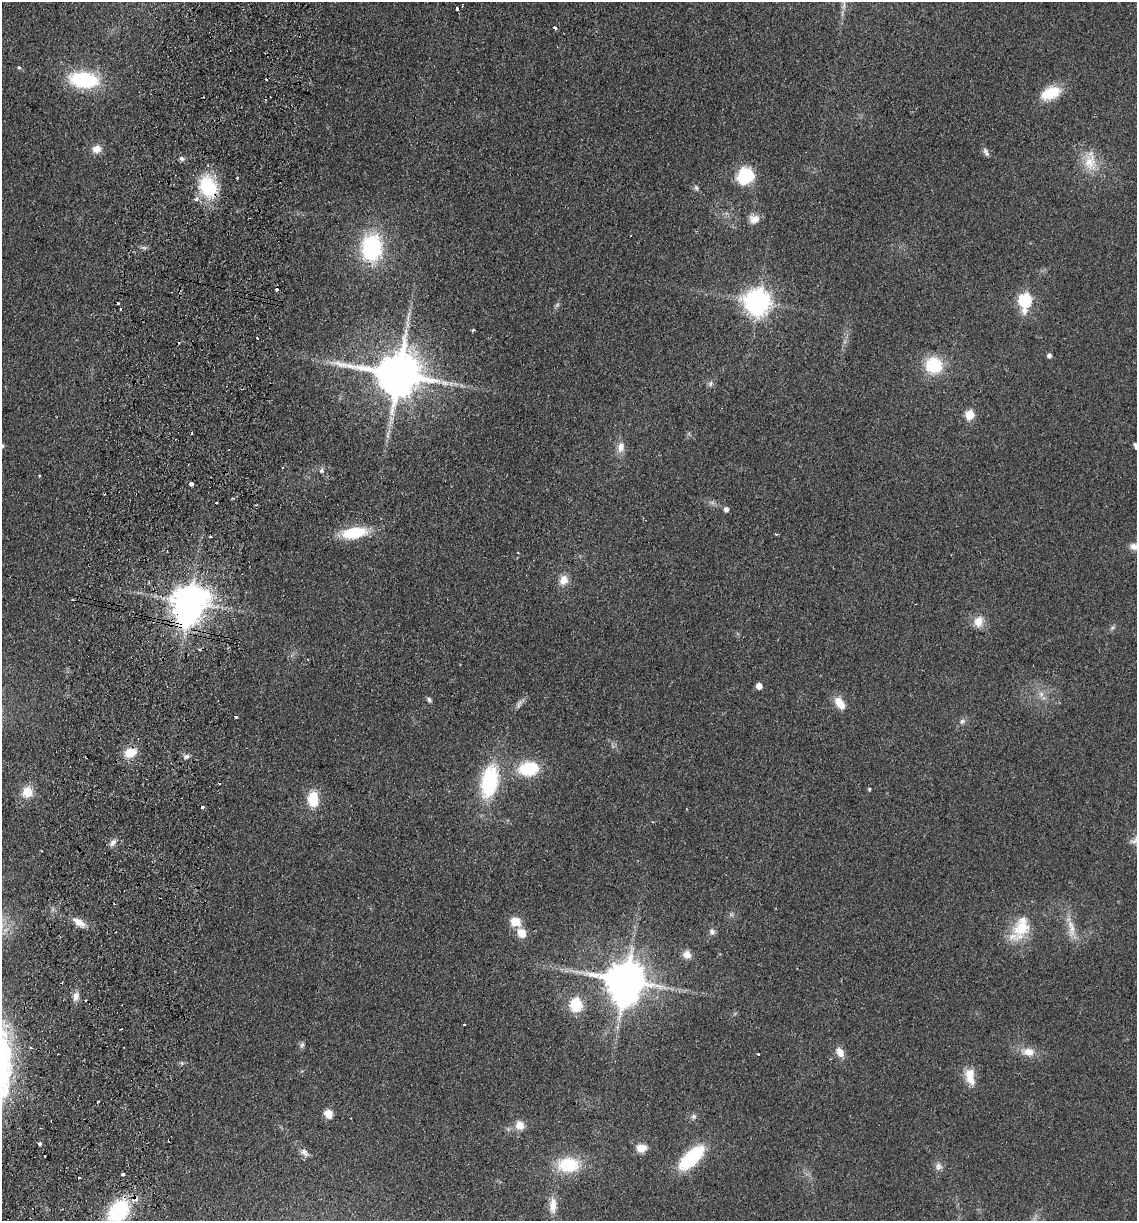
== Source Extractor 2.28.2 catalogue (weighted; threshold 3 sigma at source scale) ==
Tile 7 of 4 x 4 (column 3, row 2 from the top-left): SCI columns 2447-3581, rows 2451-3669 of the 5008 x 4901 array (HDU 1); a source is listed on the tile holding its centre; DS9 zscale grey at full resolution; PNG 1139 x 1223 px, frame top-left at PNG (2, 2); no overlay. Shown black and unused: <1% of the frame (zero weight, under 2 of 3 exposures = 3% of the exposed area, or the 3 px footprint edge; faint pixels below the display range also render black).
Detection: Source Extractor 2.28.2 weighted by HDU 2 'WHT'; one run over the whole footprint, this tile lists its part. Background 0.111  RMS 0.01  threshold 0.0449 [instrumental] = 3 sigma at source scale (4.5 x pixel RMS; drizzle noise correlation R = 1.50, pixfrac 1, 0.05/0.05 arcsec/px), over >= 5 px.
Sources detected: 106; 16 cosmic-ray / hot-pixel residue — not listed; the other 90 listed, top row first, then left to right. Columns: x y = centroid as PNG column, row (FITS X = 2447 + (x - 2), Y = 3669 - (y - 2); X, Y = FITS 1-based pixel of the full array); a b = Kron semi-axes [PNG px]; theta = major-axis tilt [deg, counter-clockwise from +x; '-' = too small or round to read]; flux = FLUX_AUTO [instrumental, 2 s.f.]
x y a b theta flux
457 9 3 3 - 3.2
555 28 4 3 - 2.9
19 67 5 5 - 1.6
84 80 29 15 -6 79
1050 93 23 13 23 28
97 149 10 9 - 8.8
985 151 8 8 - 3.5
182 159 7 6 - 2.7
1090 162 30 17 -87 24
745 176 19 17 48 37
208 187 22 16 -58 63
696 188 9 5 -65 2.3
196 199 7 6 - 4.4
754 219 13 11 8 8.6
372 247 27 21 89 94
1025 300 8 6 83 140
757 302 9 8 - 1100
557 305 7 4 19 1.5
407 324 9 4 89 3.2
473 330 3 3 - 2.2
257 338 3 2 - 2
1049 355 5 4 - 3.6
934 365 18 16 -12 42
398 374 14 12 -8 5000
710 384 8 5 72 2.5
970 415 6 5 - 42
387 435 10 5 90 3.3
2 446 5 4 - 1.9
1135 446 7 3 -76 4.7
621 447 15 10 82 8.4
321 470 4 4 - 4.7
39 476 3 3 - 1.1
191 484 3 3 - 26
216 502 3 2 - 0.96
726 509 5 5 - 4.2
354 533 23 10 8 49
776 534 3 3 - 1.2
210 537 3 2 - 2.2
1134 546 12 9 -12 6.2
563 580 12 9 69 11
189 602 14 10 68 2000
978 622 15 12 69 11
1112 628 7 4 19 1.7
759 686 5 5 - 8.9
1041 694 9 7 -88 4.6
429 700 7 5 -63 2.3
840 703 16 9 -56 13
519 704 13 5 68 3.1
235 717 3 3 - 11
962 721 9 6 44 3.2
130 753 13 9 22 18
186 757 8 6 30 2.8
528 769 18 13 6 50
489 782 29 15 79 90
869 789 4 4 - 1.2
27 792 12 11 - 16
313 799 15 10 89 28
202 807 3 3 - 4.7
1135 840 14 9 49 5.8
113 843 11 6 49 4.3
79 922 16 8 -32 9.7
515 922 11 9 -28 16
1022 928 30 22 65 37
1072 928 26 9 82 12
712 931 10 7 -57 3.7
522 933 10 9 - 13
687 954 9 9 - 7.8
625 980 12 11 - 3400
76 996 12 8 81 6.2
576 1004 7 6 - 87
464 1024 3 2 - 0.99
302 1045 9 6 70 2.6
31 1048 3 3 - 2.3
840 1052 14 9 -58 8.3
1029 1052 17 12 -17 12
758 1054 3 2 - 1.8
970 1076 22 11 -80 17
328 1114 9 8 - 11
694 1116 8 7 - 2.7
520 1125 12 11 - 10
40 1144 4 3 - 2.2
641 1148 11 8 4 12
304 1152 13 8 -40 5.2
691 1158 26 12 44 79
568 1165 23 15 0 47
938 1166 10 10 - 5.1
123 1174 3 3 - 3
79 1178 3 3 - 7.2
553 1205 21 9 88 12
119 1211 22 15 48 83
Overlapping masked pixels (flux is a lower limit): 4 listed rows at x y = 208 187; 189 602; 76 996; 119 1211
Isophote crosses this tile's border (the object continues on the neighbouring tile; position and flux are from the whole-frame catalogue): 5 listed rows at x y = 2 446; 1135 446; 1134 546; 1135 840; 119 1211